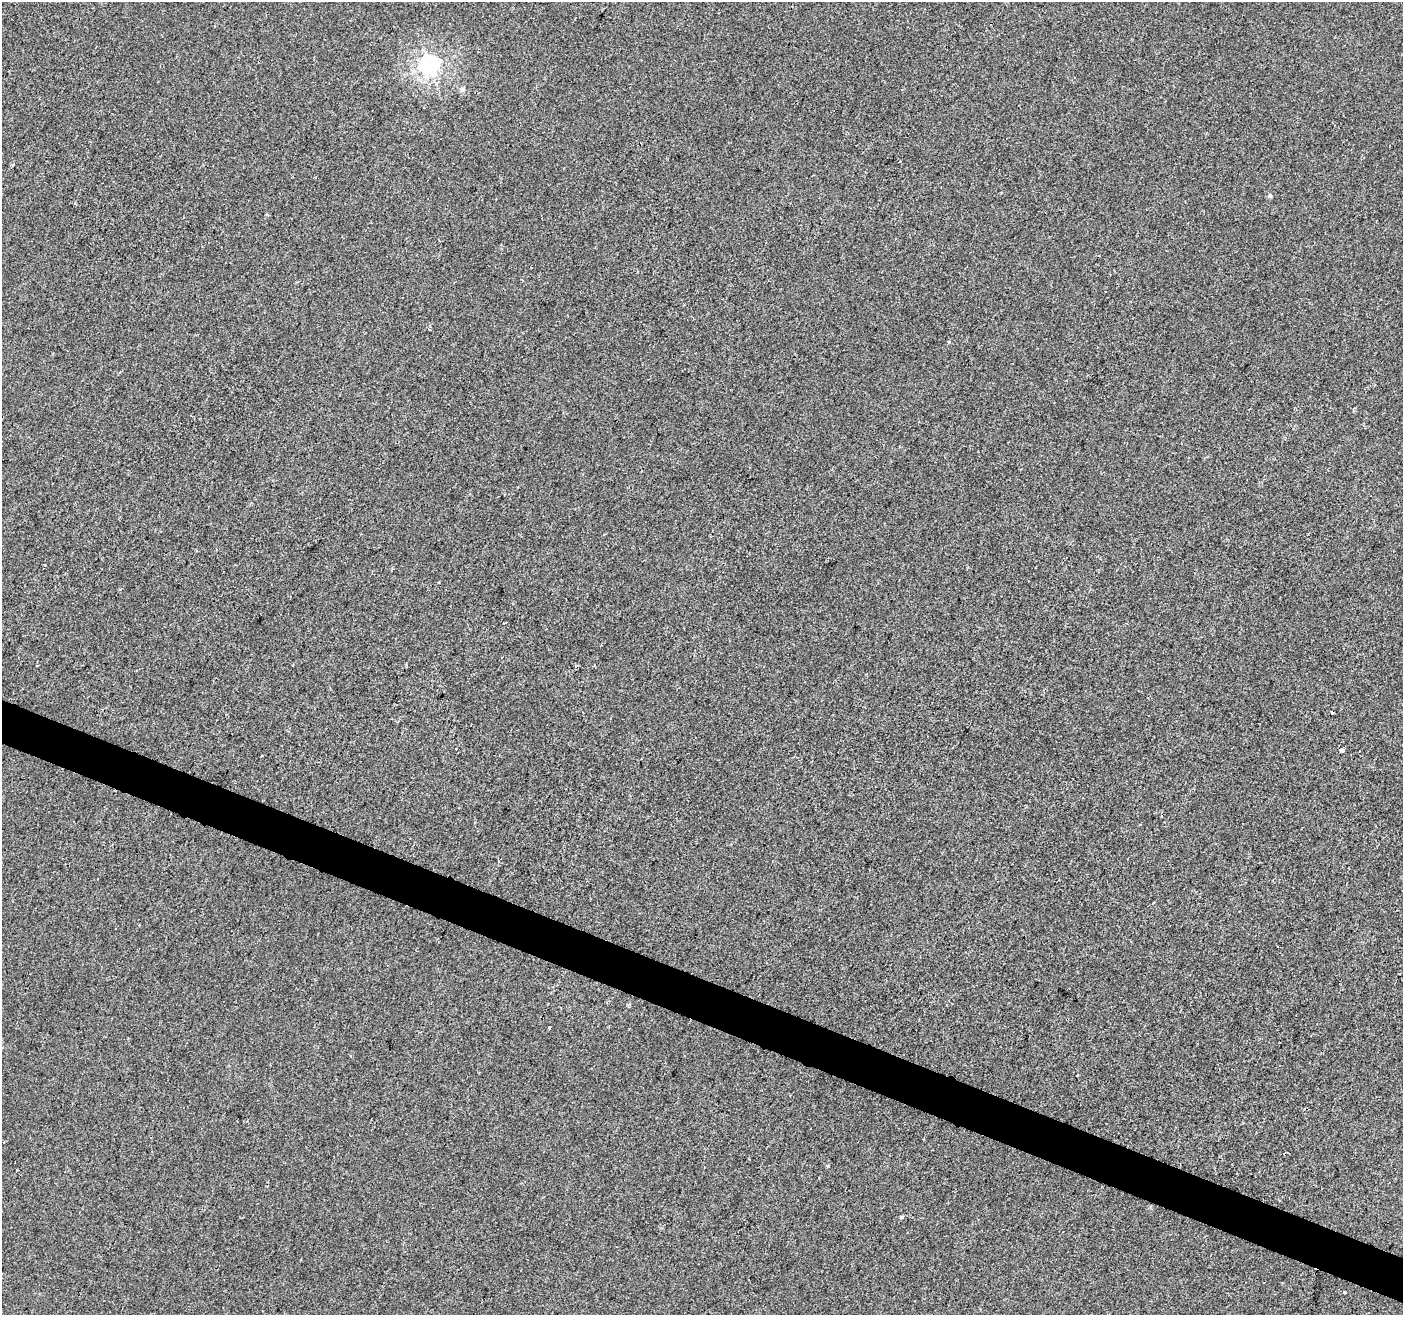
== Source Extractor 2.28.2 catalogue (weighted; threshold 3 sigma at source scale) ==
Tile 6 of 4 x 4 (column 2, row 2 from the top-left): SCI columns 1402-2802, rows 2837-4149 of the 5616 x 5741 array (HDU 1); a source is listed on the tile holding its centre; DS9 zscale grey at full resolution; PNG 1405 x 1317 px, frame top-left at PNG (2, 2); no overlay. Shown black and unused: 3% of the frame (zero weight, under 2 of 3 exposures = <1% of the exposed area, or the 3 px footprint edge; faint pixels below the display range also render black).
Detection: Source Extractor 2.28.2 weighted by HDU 2 'WHT'; one run over the whole footprint, this tile lists its part. Background 0.00143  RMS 0.0049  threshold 0.0218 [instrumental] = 3 sigma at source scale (4.5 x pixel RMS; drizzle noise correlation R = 1.50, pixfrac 1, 0.0396/0.0396 arcsec/px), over >= 5 px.
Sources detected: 14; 1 cosmic-ray / hot-pixel residue — not listed; the other 13 listed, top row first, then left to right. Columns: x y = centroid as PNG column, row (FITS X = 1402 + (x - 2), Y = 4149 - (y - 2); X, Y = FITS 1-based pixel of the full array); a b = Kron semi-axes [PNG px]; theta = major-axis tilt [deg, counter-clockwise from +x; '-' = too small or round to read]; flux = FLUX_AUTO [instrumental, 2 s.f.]
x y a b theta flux
430 65 7 7 - 240
462 89 7 6 - 1.3
1270 196 5 4 - 0.68
948 341 3 3 - 0.56
1332 712 3 3 - 0.92
1342 750 4 4 - 4.1
262 756 3 3 - 0.63
1154 902 2 2 - 0.32
549 1028 3 2 - 0.64
1077 1075 3 2 - 0.43
828 1166 4 4 - 0.53
901 1217 4 4 - 0.64
1344 1292 3 3 - 0.9